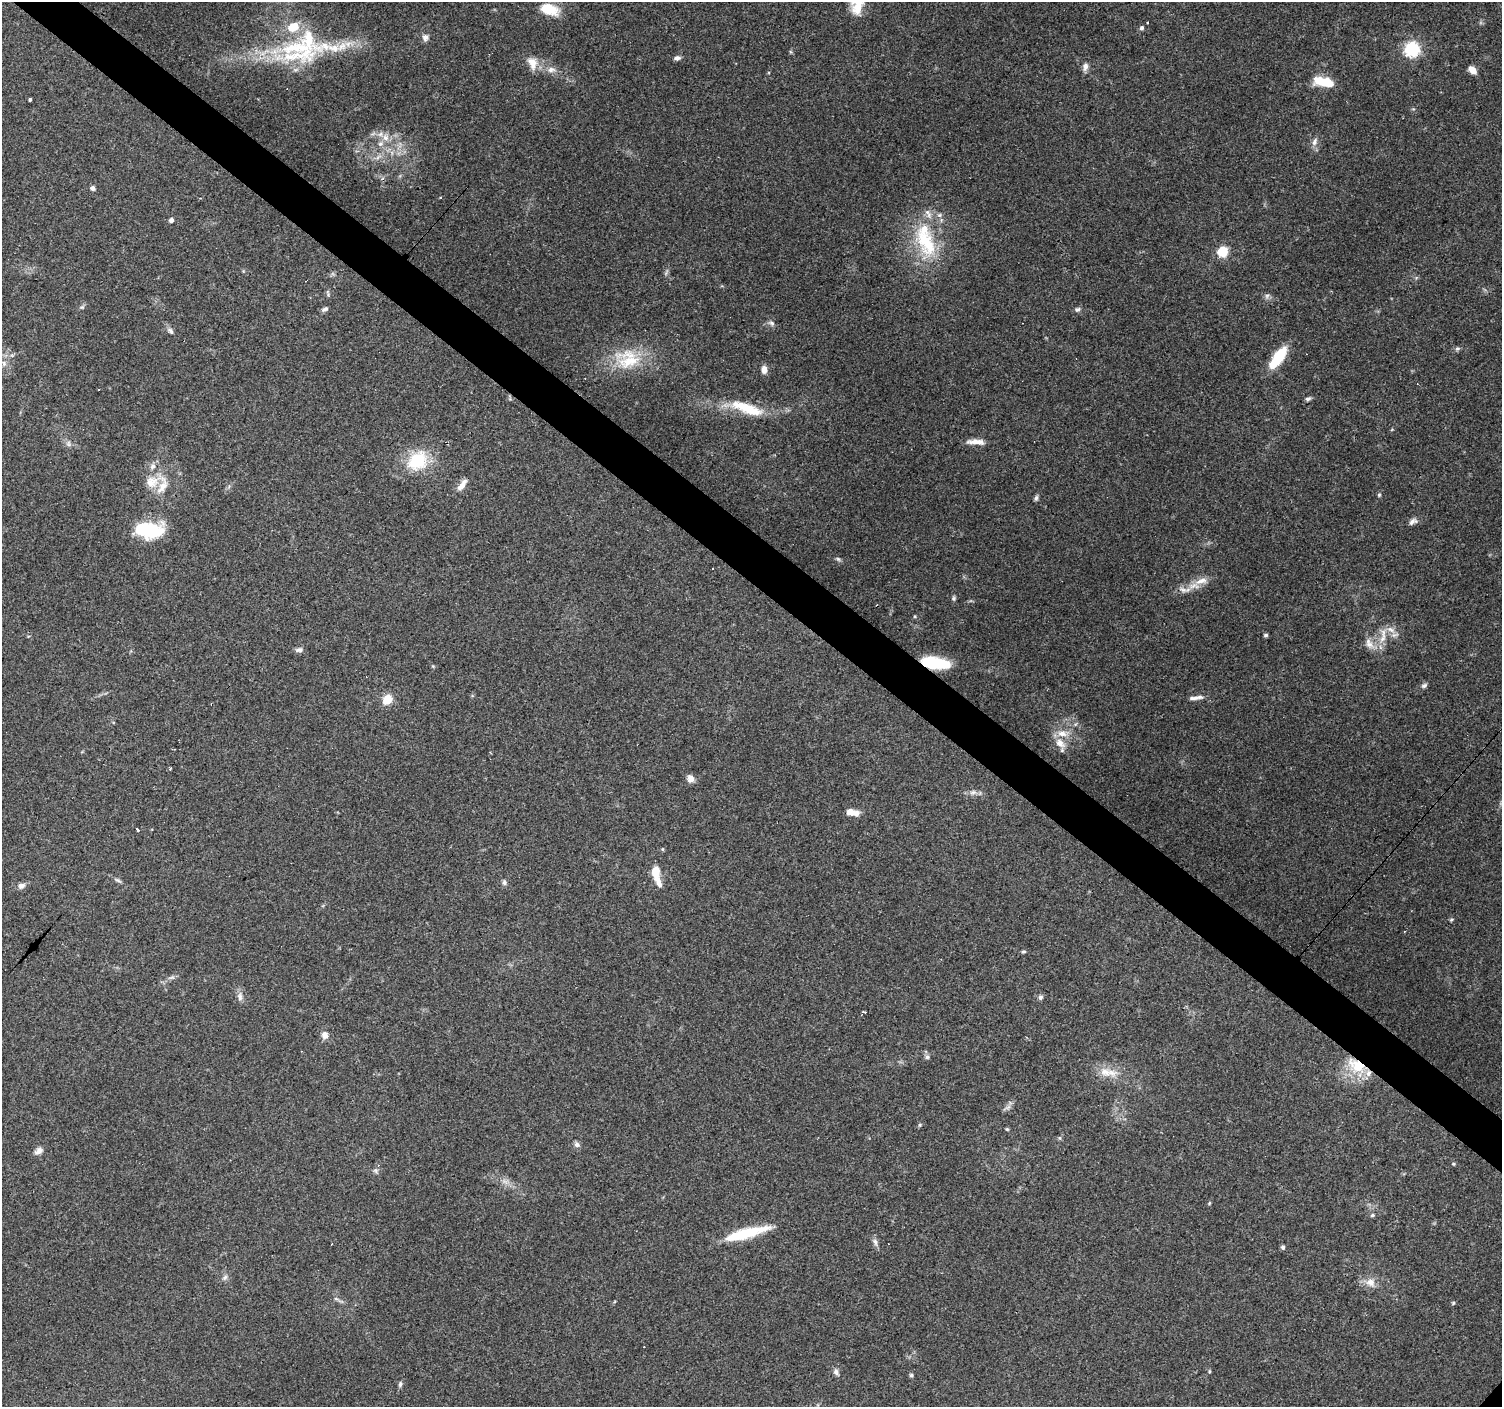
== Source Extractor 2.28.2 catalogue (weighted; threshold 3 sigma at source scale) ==
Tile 11 of 4 x 4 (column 3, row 3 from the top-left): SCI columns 2999-4498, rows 1573-2977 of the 6000 x 6021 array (HDU 1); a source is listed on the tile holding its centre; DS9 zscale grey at full resolution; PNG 1504 x 1409 px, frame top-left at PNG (2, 2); no overlay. Shown black and unused: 4% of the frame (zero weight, under 3 of 4 exposures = <1% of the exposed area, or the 3 px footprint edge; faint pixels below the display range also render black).
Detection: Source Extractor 2.28.2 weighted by HDU 2 'WHT'; one run over the whole footprint, this tile lists its part. Background 0.0861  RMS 0.0052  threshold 0.0234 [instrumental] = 3 sigma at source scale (4.5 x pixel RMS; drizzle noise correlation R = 1.50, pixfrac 1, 0.0396/0.0396 arcsec/px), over >= 5 px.
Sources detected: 125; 8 cosmic-ray / hot-pixel residue — not listed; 13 inside a brighter listed object's ellipse — not listed separately; the other 104 listed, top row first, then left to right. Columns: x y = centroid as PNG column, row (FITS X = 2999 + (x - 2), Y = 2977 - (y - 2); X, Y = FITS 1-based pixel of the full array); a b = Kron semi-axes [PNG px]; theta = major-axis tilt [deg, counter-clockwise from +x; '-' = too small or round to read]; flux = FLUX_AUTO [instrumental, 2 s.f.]
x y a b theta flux
857 6 20 14 82 11
549 9 17 10 -18 15
293 27 14 11 24 11
1141 28 6 5 - 1.3
425 37 10 8 -62 2.4
297 48 110 19 3 55
1412 49 7 6 - 96
677 58 8 6 14 1.6
532 63 19 12 -71 6.1
1085 67 11 7 81 2.5
551 70 11 7 7 3.1
1472 70 8 6 -39 4.6
1321 81 19 10 -5 12
30 99 3 3 - 2.3
386 137 11 9 -87 4.2
1315 142 12 7 67 2.5
378 157 10 5 36 2.1
93 188 6 5 - 1.8
939 215 7 5 20 1.4
171 220 4 4 - 2.1
925 241 49 25 -65 35
1222 251 6 5 - 38
666 273 9 4 65 1
328 293 11 5 -80 1
1267 296 8 6 77 1.4
82 307 6 5 - 0.87
325 309 9 5 28 1.3
1077 309 8 6 12 1.3
771 323 9 6 -20 1.6
170 331 11 6 -47 1.7
1458 348 6 4 18 0.94
1278 357 28 10 54 17
627 359 37 29 -3 26
4 363 8 6 -86 2.2
764 369 9 7 -90 3.2
99 389 3 3 - 3.5
510 399 5 5 - 0.73
1308 399 8 4 22 1.2
747 408 46 12 -19 20
976 442 23 6 -2 4.7
68 444 8 7 - 1.8
417 461 29 21 42 24
162 485 33 16 86 13
462 485 18 7 54 4
1379 495 6 5 - 0.77
1036 498 7 5 63 1.2
1413 521 12 7 27 2.3
149 530 29 15 -2 35
838 559 7 5 -44 0.96
1201 581 21 9 15 6.5
1183 590 15 7 -19 3.2
954 598 6 6 - 0.9
1266 635 4 4 - 1.1
1383 636 28 8 82 6.7
1369 644 18 9 -55 4.9
299 650 10 6 9 1.7
935 663 27 10 -8 30
1424 685 9 5 30 1.3
1193 698 15 5 5 2.2
387 699 8 7 - 11
1063 733 18 10 0 6
1060 743 17 11 -40 5.7
170 769 3 3 - 1.7
690 778 9 8 - 3.1
973 792 11 7 13 2.3
852 812 15 7 -11 5.2
137 830 3 2 - 1.1
655 873 11 7 -88 10
118 880 10 4 -33 1.3
504 882 7 6 - 1.3
659 883 13 7 -70 3.1
21 886 10 8 17 2.2
1451 920 6 4 18 0.7
1023 952 6 4 5 0.77
172 977 9 4 19 1.3
240 996 13 7 -83 2.6
1040 997 7 6 - 1.4
864 1012 4 2 - 0.97
325 1035 10 8 -79 3.1
927 1057 6 6 - 1.3
1356 1066 28 17 -35 19
1105 1072 19 12 -21 8.1
1008 1107 10 5 35 1.8
920 1125 5 4 - 0.77
1007 1129 5 4 - 0.59
1059 1138 5 5 - 0.84
577 1144 8 7 - 1.7
38 1151 11 7 41 2.7
1453 1164 5 4 - 0.63
505 1181 9 5 -44 2
1209 1203 6 3 71 0.54
1372 1215 6 4 28 0.85
743 1234 42 11 15 23
875 1242 10 6 -71 2
332 1244 2 2 - 0.48
1283 1247 5 4 - 1.3
225 1278 9 6 49 1.5
1371 1282 12 11 - 5.1
336 1299 7 4 -19 0.91
1453 1303 5 4 - 0.67
1210 1371 5 3 - 0.53
836 1372 9 6 -57 1.8
911 1375 5 5 - 0.92
400 1384 8 5 76 1.2
Overlapping masked pixels (flux is a lower limit): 2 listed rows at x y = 935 663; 1356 1066
Isophote crosses this tile's border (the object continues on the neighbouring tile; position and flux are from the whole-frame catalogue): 1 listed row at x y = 857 6